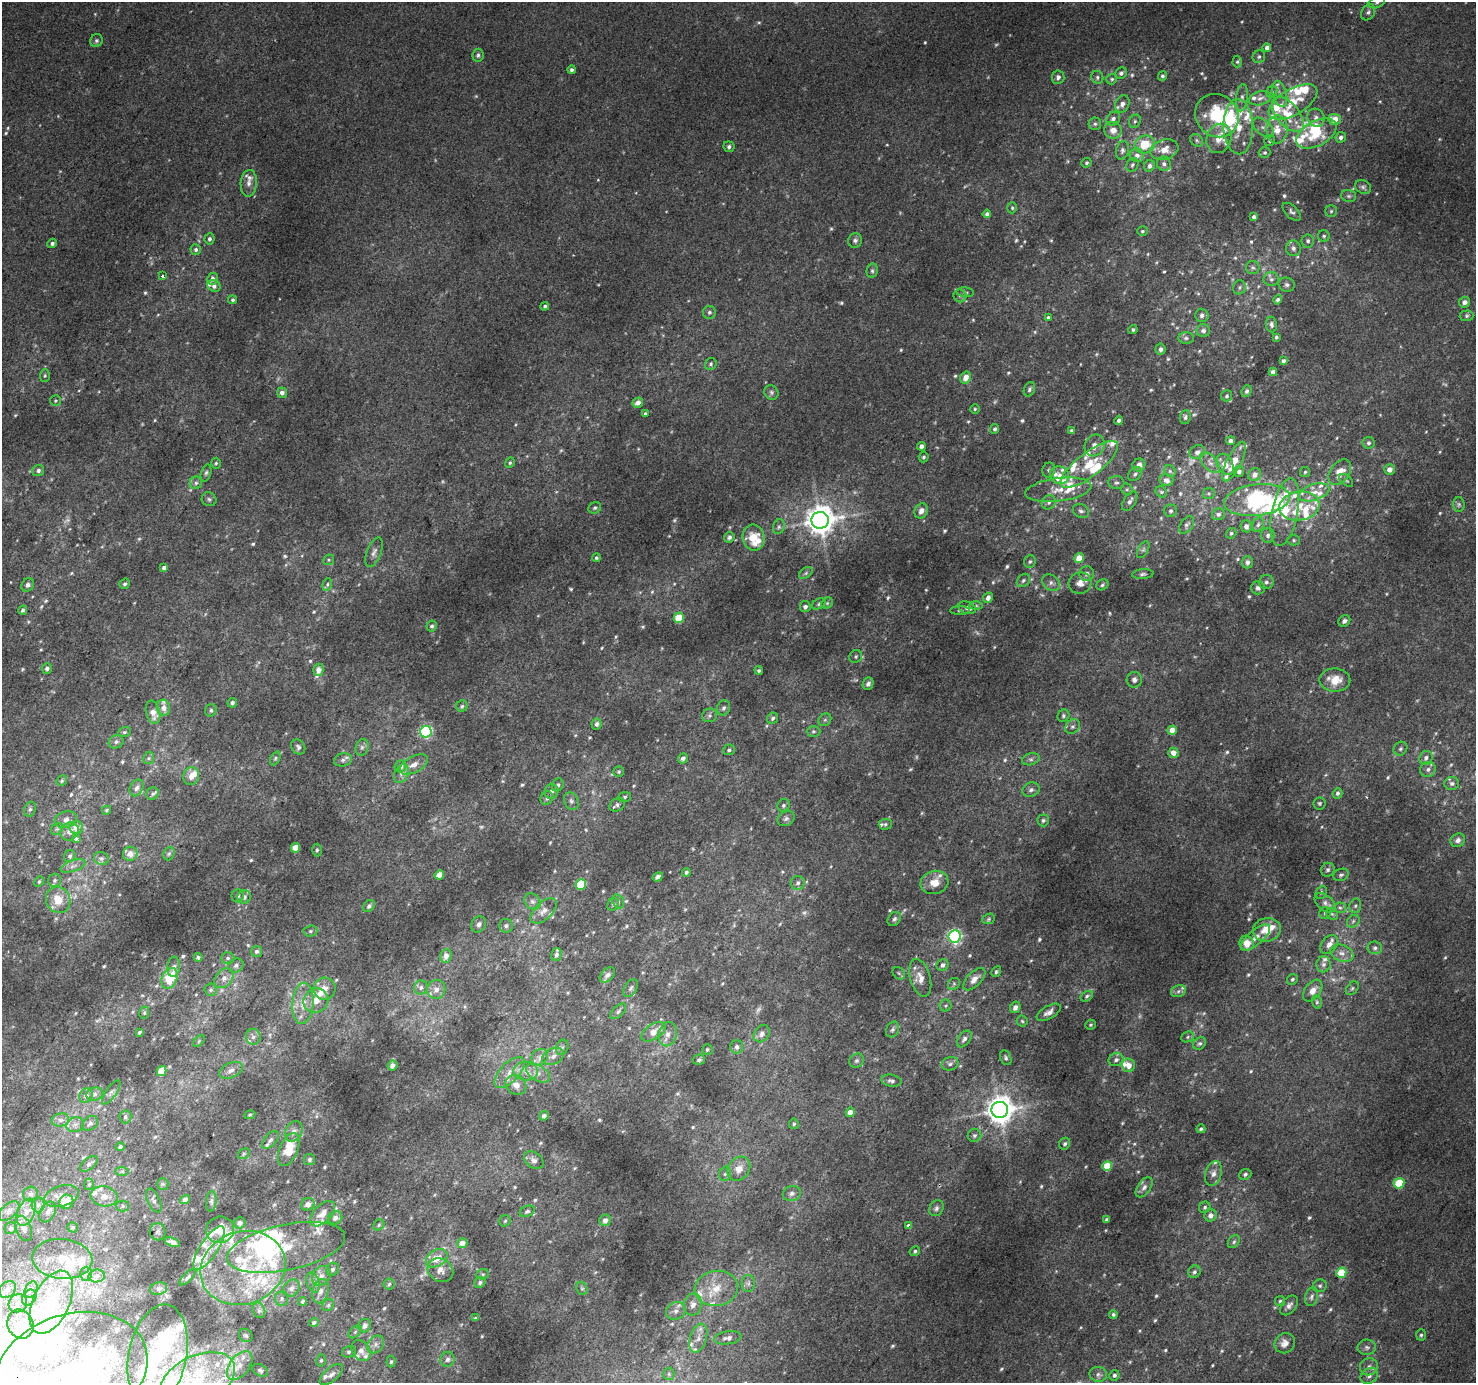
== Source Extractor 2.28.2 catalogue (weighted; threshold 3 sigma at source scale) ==
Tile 7 of 4 x 4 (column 3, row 2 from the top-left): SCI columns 2979-4452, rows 3051-4431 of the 5950 x 6035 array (HDU 1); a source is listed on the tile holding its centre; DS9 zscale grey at full resolution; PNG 1478 x 1385 px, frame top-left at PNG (2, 2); each listed source drawn as its Kron ellipse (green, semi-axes under 4 px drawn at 4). Shown black and unused: <1% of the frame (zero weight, under 2 of 3 exposures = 2% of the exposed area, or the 3 px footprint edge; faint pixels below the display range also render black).
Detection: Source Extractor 2.28.2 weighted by HDU 2 'WHT'; one run over the whole footprint, this tile lists its part. Background 0.0128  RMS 0.0073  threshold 0.0328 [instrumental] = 3 sigma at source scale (4.5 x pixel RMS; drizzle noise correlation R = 1.50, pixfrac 1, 0.0396/0.0396 arcsec/px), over >= 5 px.
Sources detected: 844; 37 too faint to see at this stretch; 9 inside a brighter object's white glare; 1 cosmic-ray / hot-pixel residue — neither listed nor drawn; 124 inside a brighter listed object's ellipse — not listed separately; of the other 673, all 500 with FLUX_AUTO >= 1.11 (the completeness limit of this list) listed and drawn (173 fainter detections not listed), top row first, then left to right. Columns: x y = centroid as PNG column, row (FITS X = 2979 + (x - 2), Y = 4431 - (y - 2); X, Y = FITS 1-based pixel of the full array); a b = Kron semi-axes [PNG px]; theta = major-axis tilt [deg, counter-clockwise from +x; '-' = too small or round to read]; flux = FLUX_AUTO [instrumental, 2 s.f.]
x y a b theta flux
1377 2 8 5 25 1.9
1368 12 8 6 60 2.2
96 41 7 6 - 1.7
1267 48 4 4 - 3.4
478 55 6 5 - 1.5
1259 57 6 6 - 1.8
1237 62 6 4 88 1.1
572 70 4 4 - 2.1
1121 73 6 5 - 2
1162 76 5 4 - 1.5
1058 77 7 6 - 2.6
1097 77 6 6 - 1.6
1112 79 5 5 - 1.2
1272 92 6 5 - 1.6
1280 94 13 7 -74 4
1242 98 13 6 85 2.8
1260 98 11 6 16 3.8
1293 102 27 13 30 19
1122 104 9 7 70 3.9
1288 114 20 11 -49 19
1217 116 23 20 -44 40
1316 118 9 8 - 3.4
1113 119 7 6 - 2.5
1334 119 6 5 - 9.5
1135 121 7 5 63 1.5
1095 124 6 6 - 1.5
1238 127 27 15 -88 18
1263 127 12 7 -43 3.7
1113 130 9 8 - 6.9
1277 130 14 10 88 9.3
1316 134 22 12 29 23
1341 137 5 5 - 2.2
1219 138 15 12 69 11
1197 140 7 5 -46 1.6
1270 140 6 5 - 1.4
1145 144 10 9 - 18
729 147 5 5 - 2.2
1122 150 9 6 75 2.3
1164 150 14 10 16 8.8
1265 152 6 5 - 1.5
1137 155 7 6 - 3.8
1086 163 5 4 - 1.1
1164 164 7 6 - 2.4
1132 165 7 5 64 1.7
1150 166 6 5 - 2.9
249 183 13 8 86 4.4
1363 187 8 6 -24 1.8
1349 196 7 5 -15 1.7
1012 208 5 4 - 1.2
1331 211 6 6 - 1.3
1292 212 11 6 -45 2.2
987 214 4 4 - 2.6
1254 217 4 4 - 3.1
1142 231 5 5 - 1.2
1324 236 6 6 - 1.6
209 239 5 5 - 2.1
855 240 7 7 - 2
1308 241 6 6 - 2
52 243 5 4 - 2.1
1293 248 8 7 - 2.7
196 249 5 5 - 2.3
1253 267 7 6 - 1.5
872 271 7 5 78 1.6
162 276 3 3 - 2.4
212 279 6 5 - 3.1
1271 279 7 7 - 2.2
1287 285 8 7 - 2.2
214 286 7 5 -32 2.6
1239 287 7 6 - 1.6
965 292 9 4 -5 1.4
960 296 6 6 - 1.6
233 300 4 4 - 1.5
1278 300 5 4 - 1.8
1464 302 5 5 - 3.3
545 306 4 4 - 1.6
709 312 6 6 - 1.8
1202 315 6 6 - 3
1467 316 7 5 3 1.6
1048 317 3 3 - 2.4
1271 325 8 5 -82 2.2
1133 330 4 4 - 1.3
1203 331 7 6 - 2.5
1276 337 3 3 - 1.2
1186 338 8 5 -1 2
1161 349 5 5 - 2.5
1283 361 4 4 - 2
711 364 6 5 - 1.5
1273 372 4 4 - 2.9
45 376 6 5 - 1.2
966 377 6 5 - 6.2
1029 389 7 5 67 1.6
1247 391 6 5 - 1.9
771 392 8 6 -49 1.8
282 393 5 5 - 3.3
1227 396 5 5 - 1.5
55 401 5 5 - 1.1
638 403 5 4 - 4.4
975 409 5 5 - 1.1
645 413 4 3 - 1.2
1185 417 7 5 82 1.7
1119 420 5 4 - 2
995 429 5 4 - 1.7
1071 430 4 4 - 1.3
1230 441 4 4 - 2.8
1369 443 6 6 - 1.8
1095 445 11 9 58 5.3
921 446 4 4 - 3.1
1197 452 8 6 25 3.3
924 457 5 5 - 1.3
1234 462 22 7 63 11
216 463 5 4 - 1.1
510 463 5 4 - 1.1
1210 463 12 7 -47 4
1089 464 35 12 37 21
1225 464 11 8 -62 8.4
1139 465 6 6 - 4.6
1390 469 5 5 - 4.3
1049 470 8 6 76 1.9
38 471 6 5 - 2.1
1170 471 6 5 - 1.5
1239 471 5 5 - 2.6
1305 472 5 5 - 1.1
1340 472 14 9 56 9.7
206 473 8 5 74 1.8
1135 474 8 5 52 1.8
1059 475 10 8 -29 4.2
1255 475 7 6 - 4.4
1166 480 7 6 - 3.5
1346 480 8 5 -41 1.2
1116 482 8 6 -6 2
196 483 6 6 - 1.9
1127 489 6 5 - 1.3
1058 490 33 11 7 13
1161 492 6 5 - 1.3
1314 492 16 8 18 7.9
1209 494 6 5 - 1.2
209 499 7 6 - 1.7
1257 500 33 15 7 100
1130 501 11 6 59 2.9
1049 502 7 6 - 2.2
1459 504 7 5 -89 1.6
1299 506 20 14 9 17
595 508 6 5 - 1.3
921 511 8 6 61 4
1081 511 8 6 -24 2.4
1171 511 6 6 - 1.7
1285 512 34 13 79 29
1218 514 6 6 - 2.2
820 520 9 8 - 1100
1187 525 10 6 54 1.8
1258 525 8 5 71 2
1246 526 6 5 - 3.5
779 527 7 5 69 2
1231 533 6 5 - 1.3
1268 535 7 6 - 2.8
729 537 5 5 - 1.8
754 538 13 11 -80 18
1294 540 6 5 - 1.3
1143 550 9 5 62 1.8
374 552 15 7 69 3.7
596 558 4 3 - 1.3
1079 558 5 4 - 13
329 560 6 5 - 1.2
1030 562 6 5 - 1.6
1247 562 6 5 - 2.8
164 568 4 3 - 2.7
806 573 7 5 37 1.4
1087 574 7 7 - 3
1143 574 11 5 4 1.8
1023 580 7 5 45 1.9
1266 582 7 7 - 2.3
1051 583 10 7 -39 3
1080 583 11 10 - 5.3
125 584 5 5 - 1.5
327 584 6 4 70 1.4
28 585 7 6 - 2.2
1102 585 6 5 - 1.4
1258 588 7 6 - 2.6
988 598 5 5 - 3.7
827 603 6 5 - 1.2
819 604 7 5 28 1.5
976 605 6 4 -1 1.6
805 607 5 5 - 2.5
967 608 9 6 -19 2.7
23 610 4 4 - 1.3
960 610 10 3 0 1.1
679 618 5 5 - 21
1344 621 6 5 - 2.3
432 626 5 5 - 1.7
856 656 7 6 - 1.6
47 668 5 5 - 2.8
318 670 6 5 - 5.2
759 670 4 4 - 1.2
1134 680 8 7 - 3.2
1335 680 15 11 -1 13
868 684 6 5 - 2.2
232 703 5 4 - 2.2
462 706 5 5 - 1.3
163 708 8 6 -74 4.7
724 708 8 6 70 2
211 710 6 5 - 1.4
153 712 12 7 -75 6.4
709 715 7 6 - 2
1063 716 6 5 - 1.4
773 718 6 5 - 1.8
825 720 7 5 43 1.6
596 724 5 5 - 2.8
1072 727 8 6 42 2.2
1172 730 5 4 - 8.3
813 731 7 5 0 1.6
124 732 6 5 - 1.3
426 732 6 5 - 95
116 742 8 6 28 2.1
298 747 8 6 -55 2
362 747 8 6 75 2.1
1400 749 7 6 - 1.5
729 750 6 5 - 1.8
1173 753 5 5 - 5.6
149 758 6 5 - 1.5
275 758 7 4 63 1.3
683 758 5 4 - 3.2
1426 758 7 6 - 2.3
1031 759 9 6 16 2.2
343 760 9 6 14 2.2
414 765 15 8 29 5.7
400 766 6 5 - 4.2
1428 769 8 7 - 2.8
619 772 5 5 - 1.2
401 774 10 6 62 3.4
191 776 9 8 - 6.5
62 781 6 4 48 1.2
1452 783 7 6 - 2.4
558 785 7 5 64 2.2
137 788 9 6 63 2.8
1031 790 8 7 - 2.4
551 791 7 7 - 3.1
1337 793 5 4 - 1.9
153 794 6 5 - 1.6
625 797 6 5 - 1.4
547 798 7 6 - 1.8
571 801 9 7 -62 2.4
1319 803 6 6 - 1.3
617 805 8 6 32 2.1
784 805 6 6 - 1.6
30 809 7 6 - 1.8
106 810 4 4 - 1.2
786 819 9 7 29 2.4
66 820 11 8 16 3.9
1043 820 6 6 - 1.5
885 824 6 5 - 1.3
76 827 7 6 - 6.7
57 829 6 5 - 1.2
70 831 10 8 49 5
76 839 4 3 - 3.4
1458 840 7 6 - 3.1
295 848 5 4 - 18
317 850 6 4 88 1.2
130 854 7 7 - 5.4
169 854 7 5 67 1.4
70 856 6 5 - 1.8
101 858 7 6 - 2
73 866 13 5 18 3.2
1328 870 7 6 - 2
686 872 4 4 - 1.4
439 875 5 4 - 10
1341 875 8 6 21 1.8
658 877 5 4 - 2.1
54 880 7 6 - 1.7
39 882 5 4 - 1.1
798 883 7 7 - 2.4
934 883 14 11 14 9.2
581 884 5 5 - 36
1321 892 7 5 66 1.4
238 896 6 6 - 1.8
244 897 7 6 - 3.2
58 900 13 12 - 11
532 901 9 7 -44 2.8
618 902 7 5 -72 1.6
1325 903 12 7 -41 3.2
613 904 6 5 - 1.5
369 906 7 5 47 2.3
1355 906 7 5 74 1.7
1340 908 6 5 - 1.6
543 911 16 8 43 6
1325 913 6 5 - 1.4
1332 914 7 5 -43 1.5
894 919 8 6 47 1.9
989 919 6 5 - 1.2
1353 921 7 5 46 1.6
479 924 8 7 - 2.6
506 926 7 6 - 2.1
1267 930 14 11 9 13
310 931 7 5 3 1.6
954 936 6 6 - 190
1255 938 18 7 40 5.6
1247 943 7 7 - 9
1329 945 10 7 52 3.9
1375 948 7 6 - 2.1
256 951 5 5 - 1.8
1342 953 12 8 -19 4.6
556 954 6 5 - 2.4
446 956 7 5 70 5.2
198 957 4 4 - 1.7
228 958 6 5 - 1.5
1324 964 8 7 - 2.5
236 965 8 6 34 2.3
942 965 6 5 - 2.9
174 967 10 6 84 2.5
996 972 6 4 59 1.3
899 973 7 5 -45 1.4
607 975 9 6 44 2.7
170 978 10 7 64 20
224 978 11 8 48 4.5
920 978 19 10 -74 7.5
974 979 14 7 45 4.9
1292 979 5 5 - 1.4
954 984 6 5 - 1.3
421 987 7 6 - 2.6
631 988 10 6 58 2
1352 988 8 5 50 1.4
325 989 11 11 - 6.1
436 989 9 9 - 4.7
211 990 6 6 - 1.6
1178 991 7 6 - 2
1313 991 12 7 53 5.7
1087 996 7 4 31 1.4
316 1001 13 12 - 8.5
1317 1002 7 5 -76 1.4
303 1003 21 10 85 11
945 1006 6 6 - 1.2
1015 1007 6 5 - 3.5
618 1011 10 5 44 1.8
1049 1012 13 6 29 4
144 1013 6 5 - 1.3
1022 1021 5 5 - 1.1
1091 1025 5 5 - 1.1
892 1029 8 6 64 1.7
139 1032 4 3 - 1.5
654 1032 13 7 33 9.5
668 1034 12 9 78 5.6
762 1034 9 7 53 3.7
253 1037 8 7 - 2.6
1188 1037 6 5 - 1.3
964 1039 9 5 54 2.5
199 1041 7 4 46 1.1
1200 1043 7 5 39 1.7
562 1047 8 6 69 1.9
737 1047 7 6 - 2.5
707 1050 5 5 - 1.3
553 1056 12 7 25 4.5
539 1057 9 7 40 3.6
1006 1058 8 5 -66 1.7
699 1060 6 5 - 1.7
1116 1060 7 6 - 2.5
856 1061 8 6 42 1.8
950 1064 8 6 16 1.9
1128 1065 7 6 - 5.2
392 1066 5 4 - 3.3
231 1070 12 7 24 4.2
162 1071 5 4 - 21
526 1071 12 9 -1 6.7
510 1072 19 9 47 9
538 1073 13 7 -30 5.2
891 1081 10 6 -12 2.4
516 1085 11 9 -35 6.2
111 1092 14 5 55 2.4
95 1094 8 6 17 2.4
86 1096 7 6 - 3.2
1000 1110 8 8 - 1000
850 1112 5 4 - 4.7
250 1115 5 4 - 1.1
544 1116 5 4 - 2.7
125 1117 6 6 - 1.9
60 1120 9 6 11 2.6
90 1123 9 6 37 2.2
794 1124 5 5 - 1.2
75 1125 9 7 24 3.2
1201 1129 4 3 - 1.5
294 1131 11 8 61 3.4
974 1135 7 6 - 1.9
270 1140 10 6 48 2.5
1065 1144 6 5 - 1.7
120 1147 4 4 - 1.6
289 1150 17 9 66 18
244 1154 6 5 - 1.1
310 1159 6 5 - 1.6
534 1160 11 7 -36 3.1
89 1164 10 5 39 2.6
1107 1166 5 5 - 23
739 1169 13 10 52 8.6
122 1171 7 4 -1 1.3
725 1174 7 5 71 2
1213 1174 12 8 72 4
1245 1174 6 5 - 1.6
1399 1183 5 5 - 31
89 1184 5 4 - 1.1
163 1184 6 5 - 1.3
1144 1187 11 6 54 3.3
31 1194 7 7 - 2.2
792 1194 9 7 18 2.7
61 1196 18 10 16 6.9
104 1196 13 10 -12 7.6
185 1200 5 4 - 4.6
154 1201 13 6 -64 2.6
211 1201 10 5 85 1.8
66 1202 7 7 - 12
308 1204 7 6 - 5.4
38 1205 7 6 - 2.2
123 1206 6 5 - 1.5
1205 1207 6 5 - 1.4
936 1208 8 7 - 2.1
9 1211 12 7 41 3.6
527 1211 8 5 24 1.7
26 1212 14 8 67 6.3
48 1212 11 7 60 2.8
322 1214 15 8 45 7.3
1210 1215 6 5 - 4.1
335 1218 7 6 - 3.3
1107 1219 4 3 - 1.8
605 1220 6 5 - 4.9
505 1221 6 5 - 1.3
240 1223 6 5 - 2.5
379 1225 6 5 - 1.2
908 1225 4 4 - 8.2
72 1227 5 5 - 1.3
11 1228 6 5 - 1.5
24 1228 13 8 -71 3.9
220 1230 14 13 - 12
158 1232 8 8 - 2
172 1242 8 4 -21 3
1234 1242 7 5 52 1.6
462 1243 5 5 - 5.9
286 1247 60 23 12 48
209 1248 25 9 57 11
915 1251 5 4 - 1.5
437 1258 12 8 32 9.3
62 1259 30 20 -5 20
243 1268 43 36 20 77
333 1269 7 5 56 2.1
440 1270 13 11 -34 6.4
1194 1272 6 6 - 1.8
1341 1273 5 5 - 25
86 1274 7 6 - 2.2
482 1274 6 5 - 1.2
97 1276 8 6 8 2.7
321 1276 11 8 53 4.6
188 1277 11 4 44 1.8
480 1282 6 5 - 1.9
313 1283 10 6 -73 3
748 1283 8 6 88 2.4
389 1284 5 5 - 1.3
1320 1286 7 6 - 1.7
291 1288 9 7 48 3.4
582 1288 7 5 -68 1.5
716 1288 22 17 10 18
7 1289 9 7 45 3.1
159 1289 8 6 14 2.1
31 1290 9 5 62 2.5
320 1291 12 8 78 4.6
1312 1297 10 6 73 2.7
29 1298 8 6 59 2.5
282 1298 7 6 - 2.1
302 1301 4 4 - 1.5
1280 1301 5 5 - 1.2
51 1302 34 18 65 62
18 1303 9 8 - 4.2
328 1305 6 5 - 1.5
693 1305 11 9 79 4.4
1289 1305 11 7 51 3.5
259 1310 8 6 -68 2
676 1311 10 8 27 4
1113 1314 4 4 - 1.5
476 1318 3 3 - 1.3
314 1322 4 4 - 1.9
20 1324 15 13 -67 9.4
365 1326 7 6 - 4.1
355 1332 7 4 45 1.6
246 1335 7 6 - 1.6
1421 1335 5 5 - 1.3
698 1338 15 8 73 5.8
728 1338 14 6 8 3.9
1285 1343 10 9 - 5.4
376 1344 10 7 47 3.7
1367 1347 9 7 1 2.6
361 1351 11 8 -55 4.4
349 1352 7 5 16 1.8
158 1355 51 29 79 37
448 1359 7 7 - 2.5
321 1360 6 5 - 1.4
391 1362 6 4 85 1.2
240 1365 17 10 52 9
1369 1367 9 8 - 3.3
260 1370 8 5 -31 1.7
70 1373 80 57 21 150
331 1374 14 6 41 3.7
669 1374 6 5 - 1.5
1098 1374 8 7 - 2.4
1114 1375 5 5 - 1.5
1369 1376 9 7 31 3
197 1380 40 24 27 59
Isophote crosses this tile's border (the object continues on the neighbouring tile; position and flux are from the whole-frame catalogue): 3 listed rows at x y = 1377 2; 70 1373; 197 1380